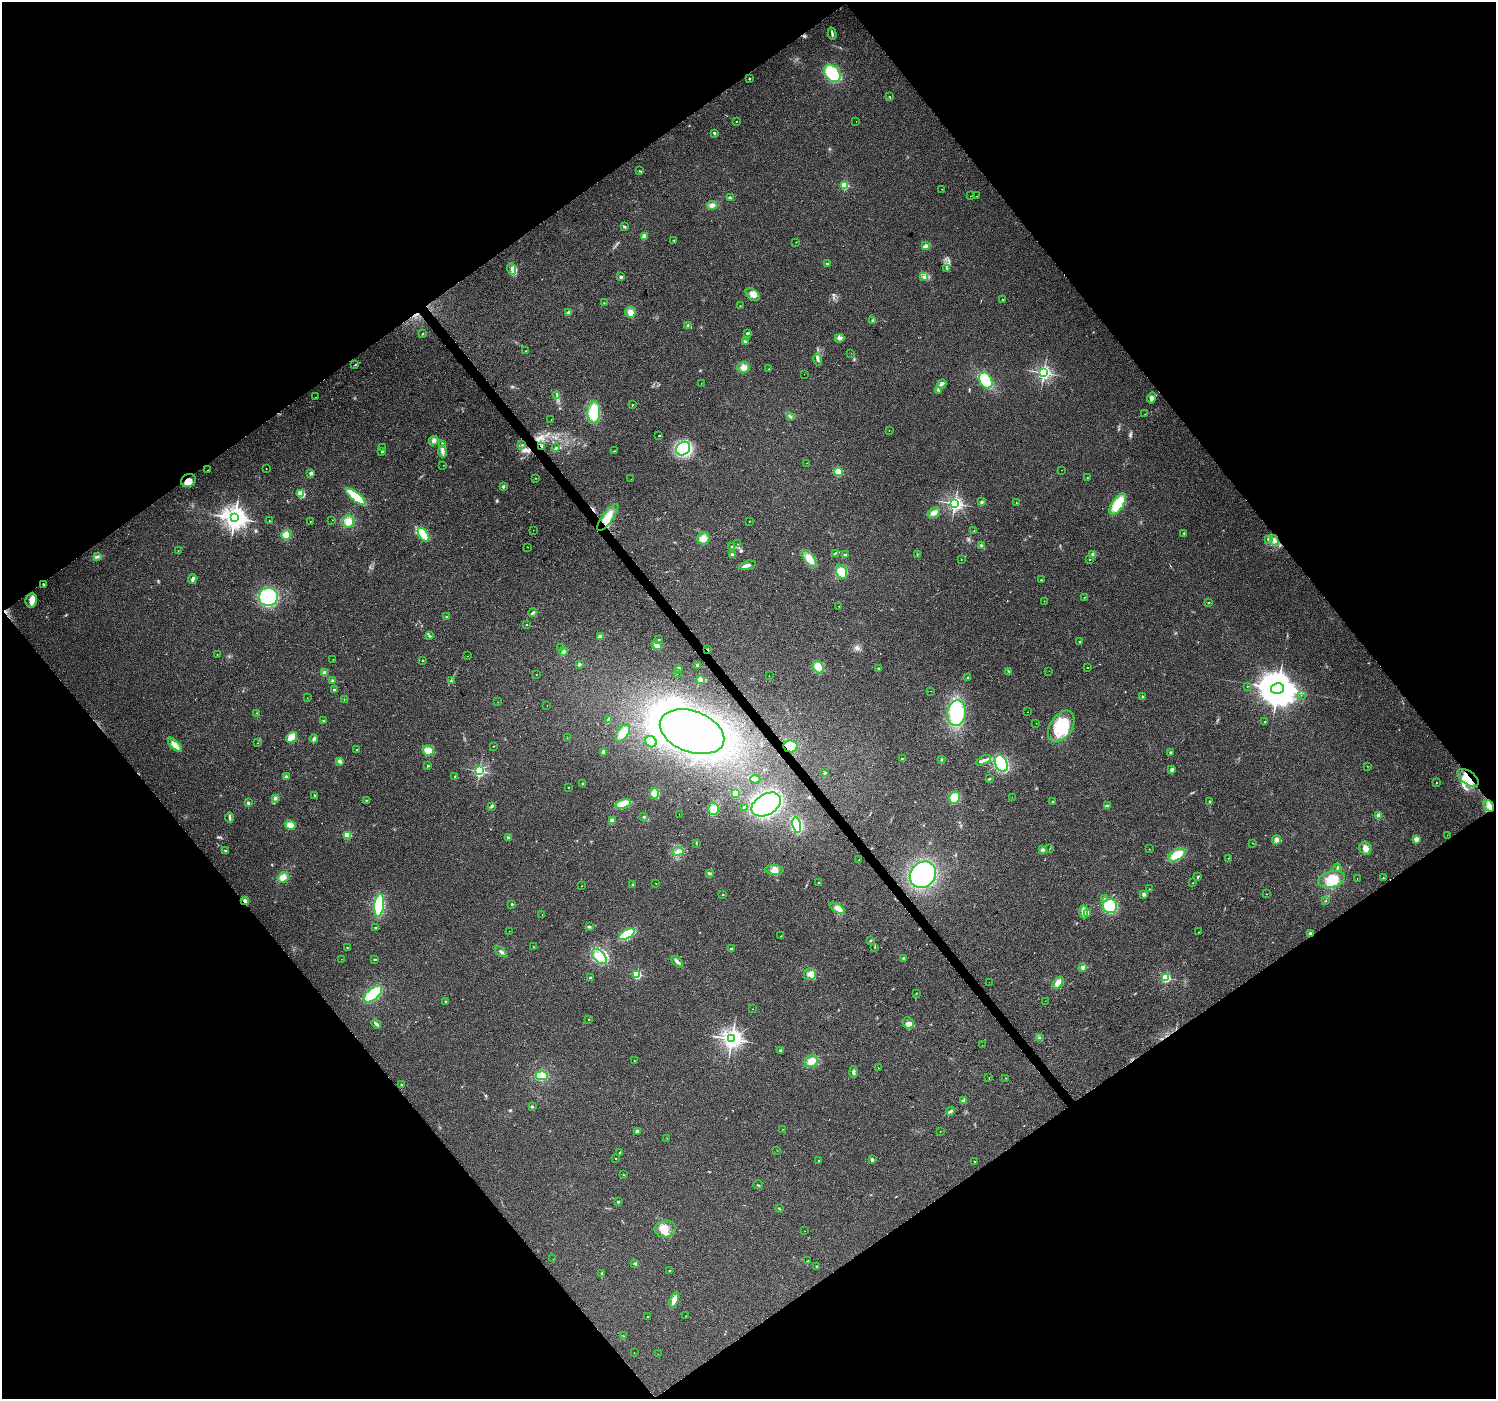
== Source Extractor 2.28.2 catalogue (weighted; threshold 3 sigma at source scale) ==
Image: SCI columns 4-5976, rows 197-5783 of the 5976 x 5916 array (HDU 1 of 3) = the unmasked area's bounding box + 8 px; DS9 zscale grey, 4 x 4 block average (1 PNG px = mean of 4 x 4 image px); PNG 1498 x 1401 px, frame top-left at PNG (2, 2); each listed source drawn as its Kron ellipse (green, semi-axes under 4 px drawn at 4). Shown black and unused: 50% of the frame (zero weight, under 2 of 3 exposures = <1% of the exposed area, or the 3 px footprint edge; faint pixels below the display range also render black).
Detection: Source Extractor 2.28.2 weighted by HDU 2 'WHT'. Background 0.106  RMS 0.0086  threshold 0.0387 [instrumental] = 3 sigma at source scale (4.5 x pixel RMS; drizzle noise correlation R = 1.50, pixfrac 1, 0.0396/0.0396 arcsec/px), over >= 5 px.
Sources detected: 391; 1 too faint to see at this stretch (4 x 4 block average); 5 inside a brighter object's white glare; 9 cosmic-ray / hot-pixel residue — neither listed nor drawn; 6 coinciding with a brighter row at this scale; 18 inside a brighter listed object's ellipse — not listed separately; the other 352 listed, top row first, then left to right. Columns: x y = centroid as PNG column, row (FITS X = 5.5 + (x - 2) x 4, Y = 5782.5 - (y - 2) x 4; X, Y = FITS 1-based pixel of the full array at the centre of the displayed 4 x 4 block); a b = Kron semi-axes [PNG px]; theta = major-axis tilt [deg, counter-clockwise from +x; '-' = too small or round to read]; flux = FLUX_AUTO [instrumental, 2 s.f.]
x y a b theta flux
832 33 6 2 -76 11
832 73 10 7 -49 240
749 78 2 2 - 12
890 96 2 2 - 2
736 121 2 2 - 3.6
856 121 2 2 - 1.3
714 133 4 2 - 7.3
640 171 2 2 - 3.5
845 185 2 2 - 350
942 189 2 2 - 7.1
970 196 2 2 - 1.3
976 196 2 2 - 1.4
730 197 2 2 - 5.1
712 205 5 4 - 20
624 226 3 2 - 4.3
644 236 2 2 - 110
674 240 2 2 - 4
796 242 2 2 - 1.5
926 246 4 3 - 9.6
827 263 4 2 - 4.5
947 268 2 2 - 3.4
511 269 6 2 -70 14
621 277 2 2 - 36
924 277 2 2 - 3
753 295 8 5 -40 34
1003 300 2 2 - 3.5
604 303 2 2 - 2.6
740 305 2 2 - 1.4
568 312 3 2 - 6.6
630 312 6 5 - 27
873 320 3 2 - 6
688 326 3 2 - 7.6
747 333 3 2 - 6.4
423 334 2 2 - 2.9
840 338 4 3 - 15
745 342 4 2 - 7.1
526 351 2 2 - 1.4
851 353 2 2 - 0.64
818 359 6 3 -75 13
355 365 2 2 - 1.8
743 367 6 5 - 27
769 369 2 2 - 1.8
1044 373 2 2 - 1500
804 374 2 2 - 2.7
986 381 8 6 -60 230
701 383 2 2 - 0.87
942 384 4 2 - 9.3
939 390 3 2 - 4
557 396 2 2 - 3.5
316 397 2 2 - 5
1152 398 5 3 - 20
632 405 2 2 - 7.1
594 412 11 6 88 150
1145 414 2 2 - 0.96
791 416 2 2 - 2.9
551 420 2 2 - 0.92
889 430 2 2 - 1.2
659 436 2 2 - 12
434 441 5 4 - 15
442 444 4 2 - 8
522 445 2 2 - 2.3
541 446 3 2 - 4.6
383 448 2 2 - 1.5
556 448 2 2 - 2.9
683 449 7 6 - 190
382 451 2 2 - 22
443 451 6 3 -87 17
615 451 2 2 - 2.1
807 463 2 2 - 2.9
443 465 2 2 - 1.3
266 469 2 2 - 1.3
208 470 2 2 - 1.9
1061 470 2 2 - 1.2
838 472 4 4 - 42
311 473 2 2 - 51
1087 477 2 2 - 1.4
536 478 2 2 - 1.5
631 479 2 2 - 2
188 480 8 6 29 37
503 487 2 2 - 32
301 494 2 2 - 280
356 497 12 4 -39 200
982 502 3 2 - 5.1
1016 503 2 2 - 3.8
955 504 2 2 - 1500
1118 504 12 5 54 150
934 513 6 4 33 22
608 517 16 5 54 68
235 518 4 3 - 4700
332 520 2 2 - 1.1
269 521 2 2 - 2.2
310 521 2 2 - 1.7
348 521 6 6 - 41
750 521 2 2 - 1.5
533 530 2 2 - 1.5
974 531 2 2 - 1.4
1184 533 2 2 - 3.5
286 535 5 5 - 36
423 535 8 4 -54 100
704 538 6 5 - 39
1269 540 4 2 - 7.2
1274 541 5 4 - 15
738 544 2 2 - 7.4
732 546 3 2 - 5.6
982 546 3 3 - 8.5
528 547 2 2 - 1.8
178 551 2 2 - 2
836 553 2 2 - 2.7
917 554 2 2 - 2.1
732 555 2 2 - 58
845 555 2 2 - 33
1093 555 2 2 - 68
97 557 2 2 - 3.2
809 559 10 5 -56 60
961 559 2 2 - 1.6
1089 559 2 2 - 3.9
747 565 8 3 13 17
842 572 7 5 -65 73
192 579 5 3 - 10
1041 580 2 2 - 4.2
43 584 2 2 - 11
268 597 9 9 - 400
1084 597 2 2 - 5.8
31 600 7 5 79 34
1044 601 2 2 - 1.8
1208 602 2 2 - 11
839 606 2 2 - 3.1
533 613 4 2 - 10
446 617 2 2 - 3.5
526 624 2 2 - 4.4
430 636 3 2 - 4.2
600 637 4 3 - 9.8
658 640 3 2 - 3.8
1080 642 2 2 - 12
657 645 5 4 - 21
560 648 2 2 - 3.1
707 650 2 2 - 3.8
563 651 4 3 - 11
217 654 2 2 - 2.1
468 656 2 2 - 5.1
333 659 2 2 - 1.1
422 660 2 2 - 8.6
579 664 2 2 - 39
697 665 2 2 - 51
818 667 7 5 -52 66
1087 667 2 2 - 4.5
678 668 3 2 - 5.1
879 668 2 2 - 21
1049 671 2 2 - 1.6
324 672 4 3 - 9.3
1009 672 3 2 - 3.6
677 674 2 2 - 1.7
536 675 2 2 - 2.1
769 676 2 2 - 5.5
967 678 2 2 - 3
700 679 4 4 - 11
333 681 2 2 - 34
451 681 2 2 - 3.2
1247 686 2 2 - 3.5
1277 689 6 5 - 15000
334 690 2 2 - 26
931 691 2 2 - 1.6
1301 695 2 2 - 1.4
1143 697 3 2 - 4.6
307 698 2 2 - 1
344 699 2 2 - 2.1
498 702 2 2 - 0.69
547 706 2 2 - 1.3
1027 712 2 2 - 1.9
257 713 2 2 - 1.6
956 713 13 9 83 280
608 719 4 2 - 9.4
323 721 2 2 - 3.3
1265 722 2 2 - 5.8
1036 723 2 2 - 1
1061 726 17 11 57 170
692 732 33 20 -20 1100
623 733 10 5 55 49
292 737 6 4 37 63
567 738 2 2 - 0.96
314 739 4 3 - 12
651 742 6 5 - 66
258 743 2 2 - 1.7
175 745 9 4 -46 43
493 746 2 2 - 3.8
791 746 7 6 - 92
357 749 2 2 - 4.2
428 751 6 4 -27 52
603 752 4 2 - 8.8
1170 752 2 2 - 22
902 758 2 2 - 10
942 760 2 2 - 2.8
983 760 8 3 27 15
340 761 4 3 - 9.6
1001 763 9 6 -64 300
428 766 2 2 - 19
1367 766 2 2 - 1.7
1171 770 4 3 - 9
479 771 2 2 - 890
825 772 2 2 - 25
286 777 2 2 - 58
455 777 3 2 - 3.9
1468 778 12 6 -36 68
755 779 5 3 - 13
989 779 3 2 - 3
1436 783 2 2 - 3.8
583 784 2 2 - 25
568 787 2 2 - 1.7
655 793 5 4 - 74
735 793 4 4 - 56
315 796 4 2 - 5.7
1012 797 2 2 - 0.81
275 798 3 2 - 4.9
954 798 6 5 - 83
366 800 2 2 - 7.7
1053 802 3 2 - 4.9
1210 802 2 2 - 20
248 803 2 2 - 40
623 804 8 3 16 150
766 804 16 10 30 840
492 806 3 2 - 6.2
1107 806 3 3 - 7.5
1489 806 6 4 -51 23
744 807 2 2 - 7
714 809 6 5 - 52
679 814 2 2 - 1.8
1379 816 2 2 - 110
230 817 5 2 - 11
644 817 2 2 - 11
612 821 2 2 - 100
290 825 5 4 - 38
797 825 8 4 -77 180
347 835 2 2 - 230
1447 835 2 2 - 1.4
508 838 3 2 - 4.2
1416 839 2 2 - 100
1276 840 5 4 - 15
1253 843 2 2 - 1.4
696 844 3 2 - 3.1
1050 848 2 2 - 2
1365 848 6 5 - 27
1149 849 2 2 - 1.9
1042 850 4 3 - 7.6
225 851 2 2 - 3.3
678 851 5 2 - 13
1177 855 9 5 30 97
1228 858 2 2 - 3.2
859 860 2 2 - 1.8
1337 868 4 2 - 6.1
774 870 9 5 -2 30
710 873 2 2 - 3
923 875 14 12 47 550
1198 876 4 2 - 4.7
283 877 6 5 - 31
1383 878 2 2 - 2.7
1331 879 13 8 15 98
1357 879 2 2 - 1.2
818 882 2 2 - 5.2
656 883 2 2 - 1.6
1193 883 2 2 - 4.6
633 885 2 2 - 2.6
582 886 2 2 - 1.2
1149 889 2 2 - 1.7
1144 894 4 3 - 9.1
1267 894 2 2 - 3.3
723 895 2 2 - 9
1104 898 2 2 - 2.6
245 901 4 3 - 15
1326 901 2 2 - 4.4
512 904 2 2 - 14
379 905 11 5 83 260
1110 906 7 7 - 210
837 908 8 3 -31 22
1084 912 7 4 -88 34
1088 913 3 3 - 9.1
542 914 2 2 - 1.5
589 927 3 2 - 5.6
376 928 4 2 - 4.3
509 931 2 2 - 1.2
1198 932 2 2 - 2.8
627 934 9 4 29 180
1310 934 3 2 - 9.6
781 936 2 2 - 1.3
871 940 3 2 - 3.9
347 947 2 2 - 4.4
534 947 2 2 - 1.8
875 948 2 2 - 1.7
731 949 3 3 - 5.7
501 952 7 2 -38 12
599 956 9 5 -46 56
903 958 2 2 - 1.8
341 959 2 2 - 1.1
375 959 4 2 - 3.8
677 962 7 3 -43 14
1083 967 4 2 - 3.6
810 974 6 6 - 26
637 975 2 2 - 430
590 978 2 2 - 25
1166 978 2 2 - 500
989 982 2 2 - 0.65
1058 983 7 4 54 31
916 993 2 2 - 1.9
373 994 11 5 41 230
1045 1001 2 2 - 1
446 1002 2 2 - 24
752 1009 2 2 - 1.4
589 1019 2 2 - 3.7
908 1023 6 5 - 24
376 1024 5 2 - 10
1039 1038 2 2 - 3.9
732 1039 3 3 - 3000
982 1045 2 2 - 1.1
781 1050 3 2 - 3.7
634 1061 2 2 - 1.8
812 1061 6 5 - 39
878 1067 2 2 - 21
853 1072 6 3 -87 15
542 1076 6 4 -5 150
989 1078 2 2 - 1.6
1006 1078 2 2 - 1.3
401 1084 2 2 - 9.8
963 1100 3 2 - 6.7
532 1107 2 2 - 25
950 1111 4 2 - 9
782 1129 2 2 - 2.4
637 1131 3 2 - 12
940 1131 2 2 - 1.4
667 1138 2 2 - 0.92
777 1150 2 2 - 1.3
619 1153 2 2 - 2.4
616 1158 2 2 - 2.9
818 1160 2 2 - 5.4
872 1160 3 2 - 11
975 1161 2 2 - 2.4
623 1175 2 2 - 1.4
758 1185 4 2 - 3.7
618 1202 2 2 - 16
779 1209 2 2 - 2.2
665 1229 10 8 6 53
805 1231 2 2 - 0.85
553 1259 2 2 - 0.78
808 1260 3 2 - 1.9
635 1263 2 2 - 2.4
817 1266 2 2 - 2.7
670 1271 3 2 - 2.6
602 1274 2 2 - 2.2
674 1300 8 4 68 31
648 1316 2 2 - 7.7
686 1316 2 2 - 1.1
623 1336 2 2 - 1.3
634 1353 2 2 - 0.74
658 1354 2 2 - 1.4
Overlapping masked pixels (flux is a lower limit): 8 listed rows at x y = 541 446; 188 480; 43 584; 707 650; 791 746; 1468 778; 245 901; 1310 934
Diffuse or blended objects may show on this block-average render without a row.